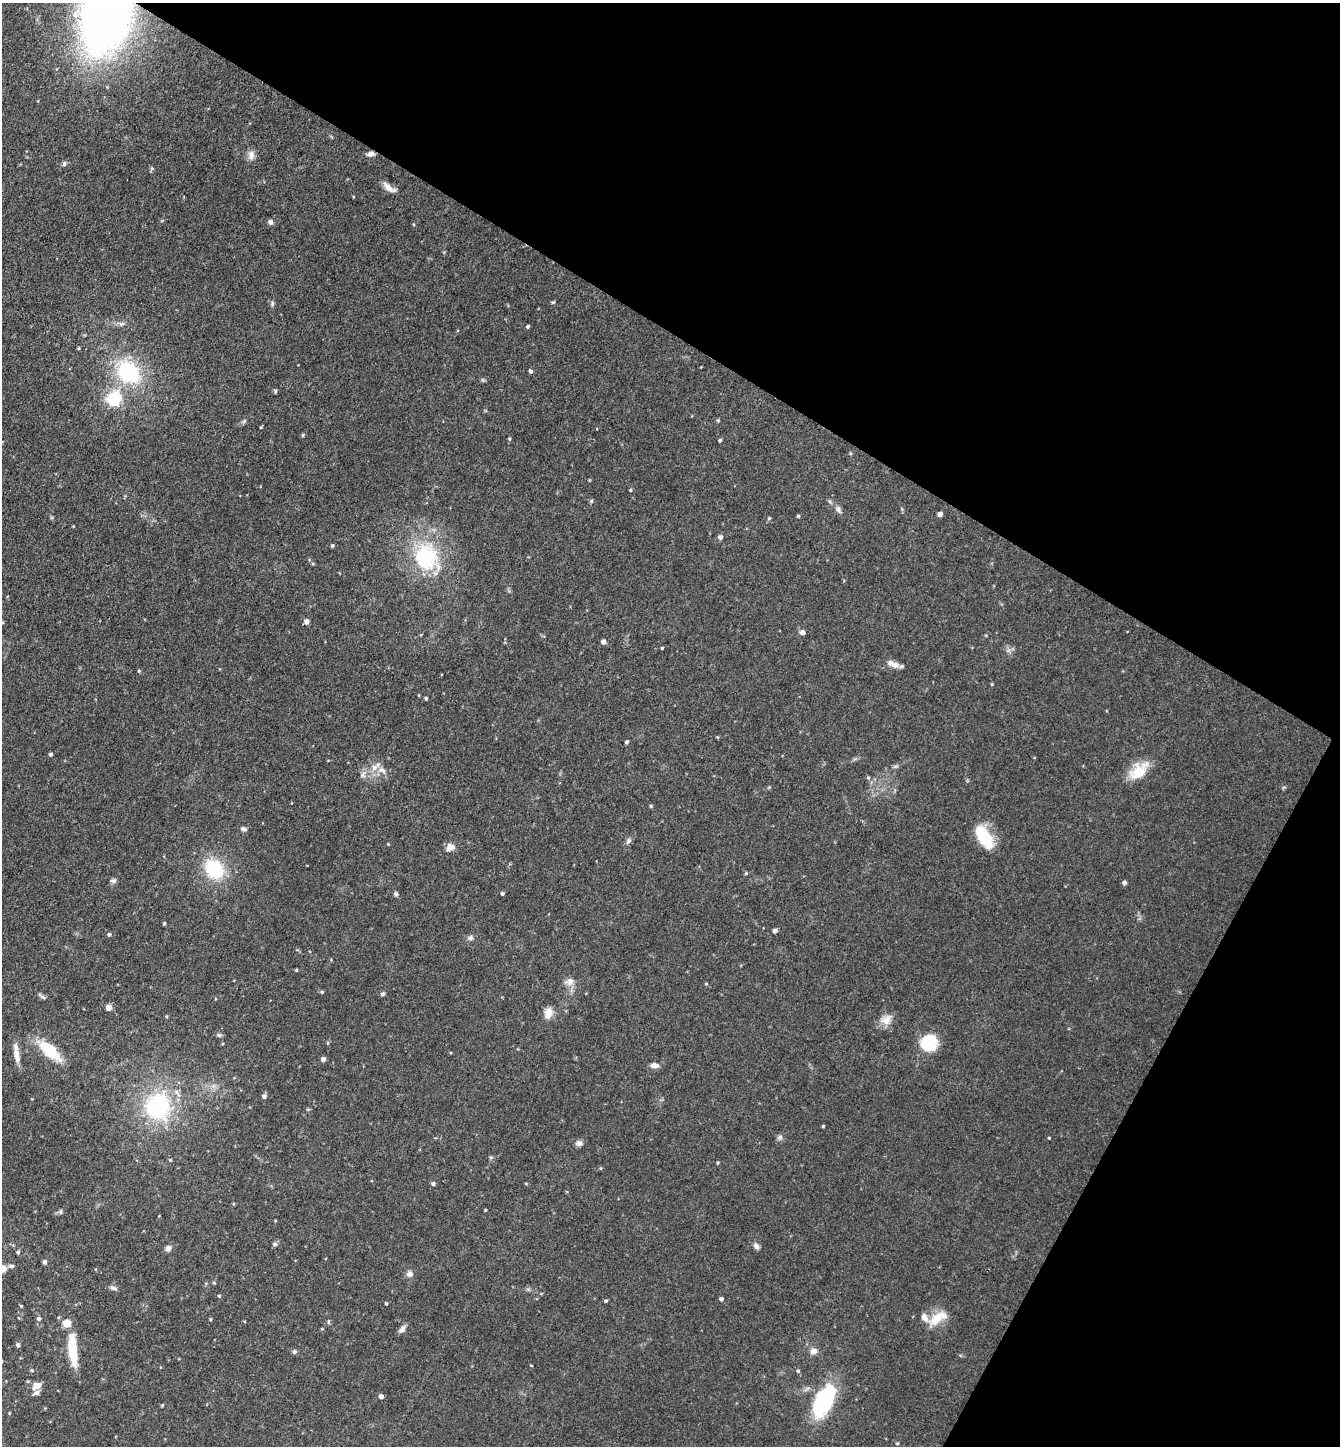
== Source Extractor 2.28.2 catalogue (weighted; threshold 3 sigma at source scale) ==
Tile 8 of 4 x 4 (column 4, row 2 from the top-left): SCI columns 4299-5636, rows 2887-4330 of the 5782 x 5773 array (HDU 1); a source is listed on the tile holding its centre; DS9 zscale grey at full resolution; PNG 1342 x 1448 px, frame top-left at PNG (2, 3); no overlay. Shown black and unused: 31% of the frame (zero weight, under 3 of 4 exposures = <1% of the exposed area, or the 3 px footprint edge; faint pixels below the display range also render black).
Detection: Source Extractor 2.28.2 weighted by HDU 2 'WHT'; one run over the whole footprint, this tile lists its part. Background 0.118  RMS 0.0077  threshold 0.0347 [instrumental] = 3 sigma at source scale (4.5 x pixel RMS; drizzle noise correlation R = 1.50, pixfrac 1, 0.05/0.05 arcsec/px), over >= 5 px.
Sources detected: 114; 1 inside a brighter object's white glare — not listed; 3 inside a brighter listed object's ellipse — not listed separately; the other 110 listed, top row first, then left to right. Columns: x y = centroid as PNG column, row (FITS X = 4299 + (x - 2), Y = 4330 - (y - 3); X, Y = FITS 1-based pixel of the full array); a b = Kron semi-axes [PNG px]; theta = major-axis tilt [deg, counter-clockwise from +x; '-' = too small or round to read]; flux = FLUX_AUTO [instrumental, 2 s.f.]
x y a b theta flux
105 20 55 38 78 450
371 154 8 5 11 3.4
251 155 14 8 83 3.9
64 164 6 5 - 1.5
389 188 19 6 -36 5.3
270 222 7 5 -46 2
553 302 5 3 - 0.8
272 303 7 4 82 1.3
528 327 4 4 - 1.1
530 371 4 3 - 3.3
128 372 24 19 -46 61
275 391 5 3 - 0.88
114 399 6 6 - 150
303 435 5 3 - 0.75
510 439 5 3 - 0.72
720 440 4 4 - 1
630 490 4 4 - 0.77
591 501 5 4 - 1
838 509 10 6 -60 2.6
940 514 4 4 - 3.6
798 516 4 4 - 0.89
720 537 6 5 - 2.1
332 546 4 4 - 1.1
426 557 30 28 -69 56
306 622 6 5 - 2.3
802 632 6 6 - 2.5
603 641 5 5 - 2.3
662 648 3 3 - 0.76
895 665 14 8 -19 4.8
139 671 4 4 - 0.8
992 684 5 3 - 0.66
426 698 4 3 - 1
626 742 4 3 - 1.4
50 754 4 4 - 1.3
374 767 9 9 - 4.8
1139 771 25 15 42 18
868 777 5 3 - 0.88
651 806 6 4 -89 0.77
243 829 9 5 -18 1.9
984 836 27 13 -58 28
629 840 8 6 48 2.1
388 844 4 4 - 0.57
450 847 11 9 29 4.6
214 869 20 15 -47 41
746 873 5 4 - 0.75
113 881 8 5 0 1.8
1124 883 5 4 - 2
396 894 6 5 - 1.6
502 894 4 3 - 1.2
164 923 4 3 - 0.9
775 931 4 4 - 2.4
109 935 4 3 - 1.3
470 938 8 6 32 2
296 970 4 3 - 0.77
570 981 12 9 62 4.7
706 984 5 3 - 0.67
322 992 5 4 - 1
383 994 5 5 - 1.4
43 997 8 4 -37 1.5
108 1008 5 5 - 6.5
548 1013 14 10 77 6.2
886 1020 17 10 49 6.9
219 1035 6 5 - 1.4
327 1043 5 3 - 0.78
929 1043 20 19 - 22
49 1051 25 11 -41 30
16 1053 29 6 -82 7.4
323 1059 4 4 - 3.4
654 1065 10 6 -4 3.8
264 1096 5 5 - 2.1
158 1106 31 28 78 78
823 1126 3 3 - 0.84
780 1137 8 6 57 2
1049 1138 3 3 - 0.6
579 1143 7 6 - 3.3
170 1160 4 4 - 0.64
717 1163 4 3 - 0.79
433 1184 5 5 - 1.5
485 1210 3 3 - 0.73
61 1212 7 4 -90 1.1
275 1244 5 5 - 1.6
756 1246 8 6 -54 2.9
168 1248 8 6 27 3
18 1252 4 4 - 1.2
45 1262 5 4 - 1.7
11 1266 8 4 -7 1.7
3 1269 5 5 - 12
409 1274 8 7 - 2.9
214 1283 5 3 - 0.73
113 1288 10 5 -17 2
219 1296 4 4 - 0.71
721 1299 4 4 - 1.9
606 1301 4 3 - 0.98
386 1304 3 3 - 0.84
21 1306 3 3 - 0.66
938 1318 29 12 33 14
39 1319 5 4 - 1.6
328 1322 6 4 -90 0.88
402 1329 10 7 49 2.8
18 1345 5 4 - 1.7
73 1350 38 8 -85 24
813 1351 8 7 - 4.5
294 1352 6 6 - 1.4
531 1365 4 2 - 0.5
32 1370 5 4 - 0.9
798 1371 5 5 - 1.1
36 1386 8 6 35 8.4
36 1393 9 6 24 2.3
381 1396 4 4 - 2.8
826 1400 39 17 61 59
Overlapping masked pixels (flux is a lower limit): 2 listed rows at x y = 105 20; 371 154
Isophote crosses this tile's border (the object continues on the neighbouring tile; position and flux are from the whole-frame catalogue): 2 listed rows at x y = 105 20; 3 1269